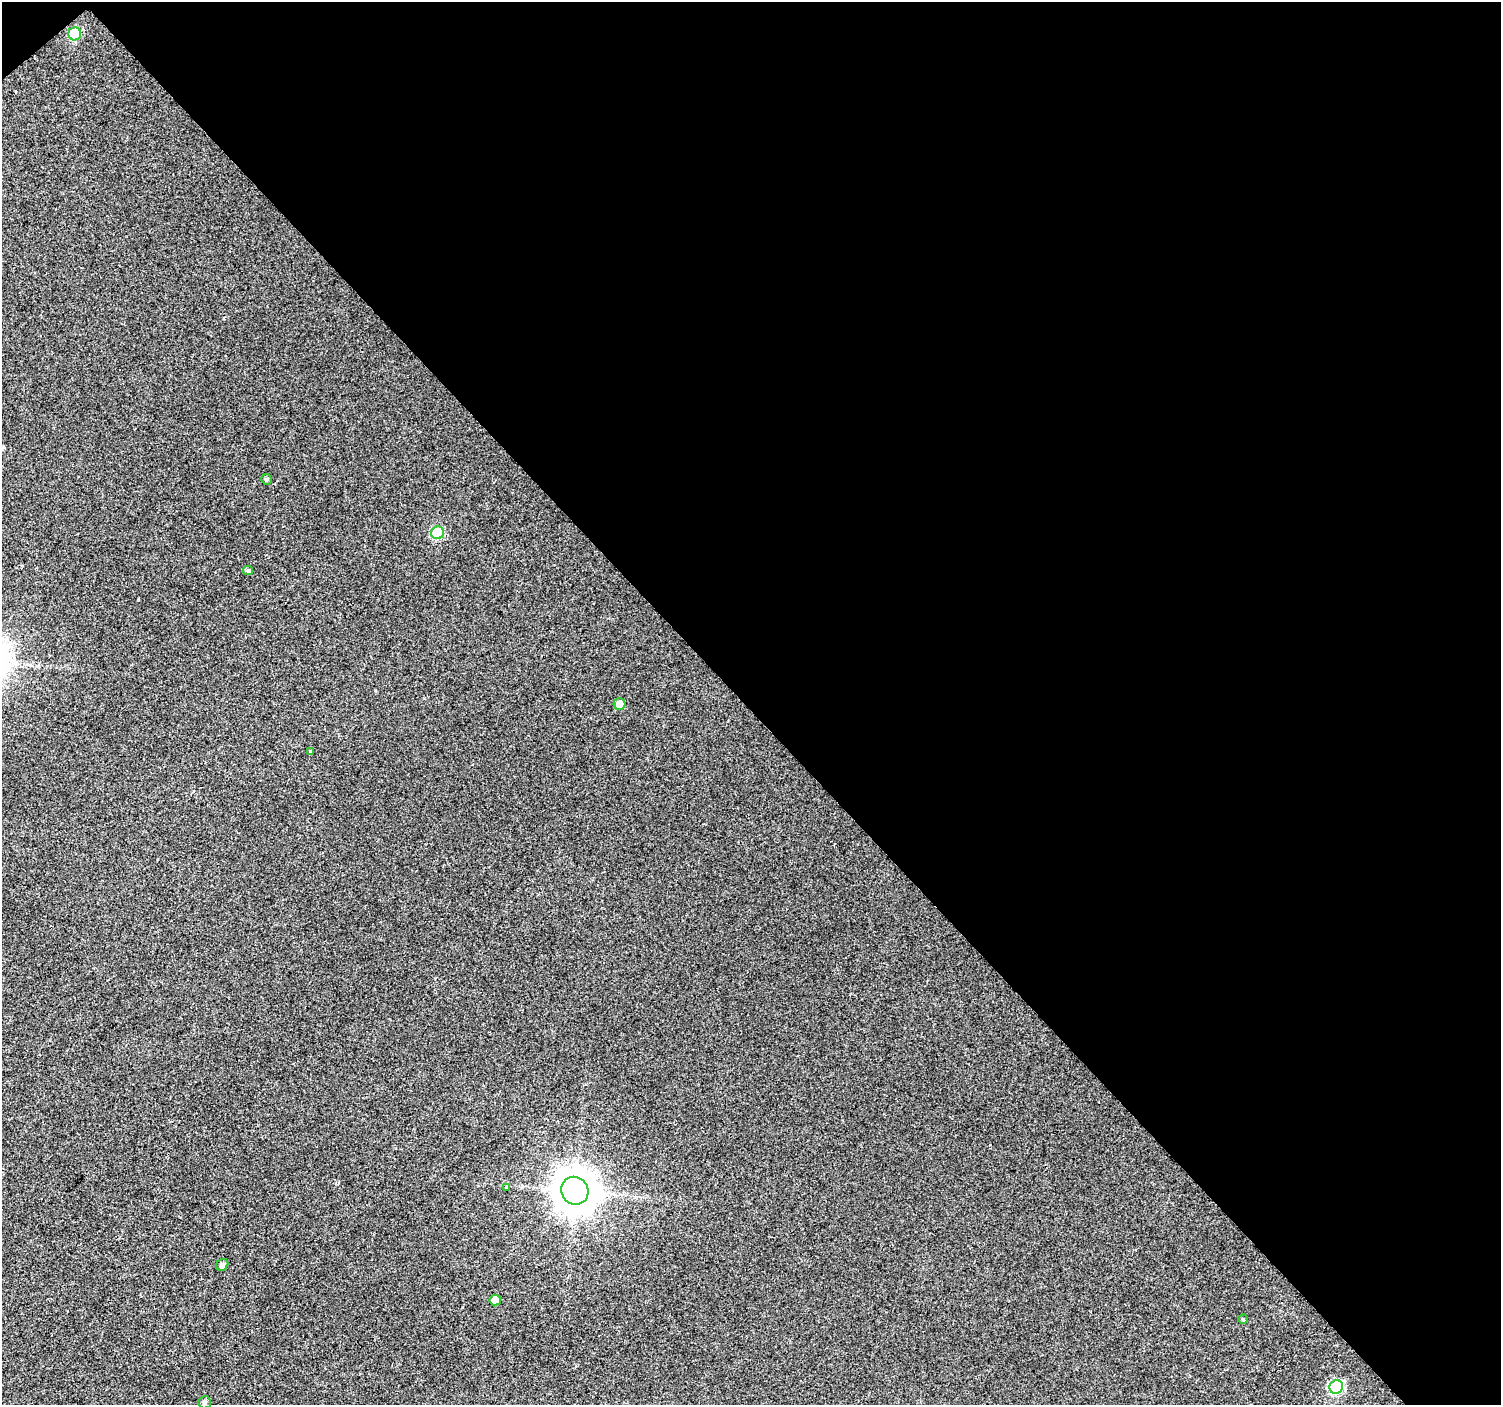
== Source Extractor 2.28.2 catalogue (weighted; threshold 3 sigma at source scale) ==
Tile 2 of 2 x 2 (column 2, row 1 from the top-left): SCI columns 1500-2998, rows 1501-2903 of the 2998 x 2983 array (HDU 1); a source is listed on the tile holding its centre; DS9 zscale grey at full resolution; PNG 1503 x 1407 px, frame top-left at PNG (2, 2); each listed source drawn as its Kron ellipse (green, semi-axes under 4 px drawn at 4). Shown black and unused: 51% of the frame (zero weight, under 2 of 3 exposures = <1% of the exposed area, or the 3 px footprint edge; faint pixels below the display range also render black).
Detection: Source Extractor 2.28.2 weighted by HDU 2 'WHT'; one run over the whole footprint, this tile lists its part. Background 0.0182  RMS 0.0079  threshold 0.0355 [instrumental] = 3 sigma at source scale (4.5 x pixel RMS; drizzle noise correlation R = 1.50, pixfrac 1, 0.0396/0.0396 arcsec/px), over >= 5 px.
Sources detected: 13; all 13 listed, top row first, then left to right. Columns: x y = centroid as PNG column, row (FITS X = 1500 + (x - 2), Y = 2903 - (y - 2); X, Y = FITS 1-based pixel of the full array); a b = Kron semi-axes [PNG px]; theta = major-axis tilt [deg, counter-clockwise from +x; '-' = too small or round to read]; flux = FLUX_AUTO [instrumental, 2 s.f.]
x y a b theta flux
75 34 6 6 - 34
266 479 5 5 - 1.4
438 533 6 6 - 44
248 570 5 5 - 1.6
620 704 6 6 - 6
310 751 3 3 - 1.1
507 1187 3 3 - 5
575 1191 14 13 - 1800
222 1265 6 5 - 2.6
495 1300 6 5 - 4.5
1243 1319 4 4 - 1.1
1336 1387 7 6 - 77
205 1402 6 6 - 1.8